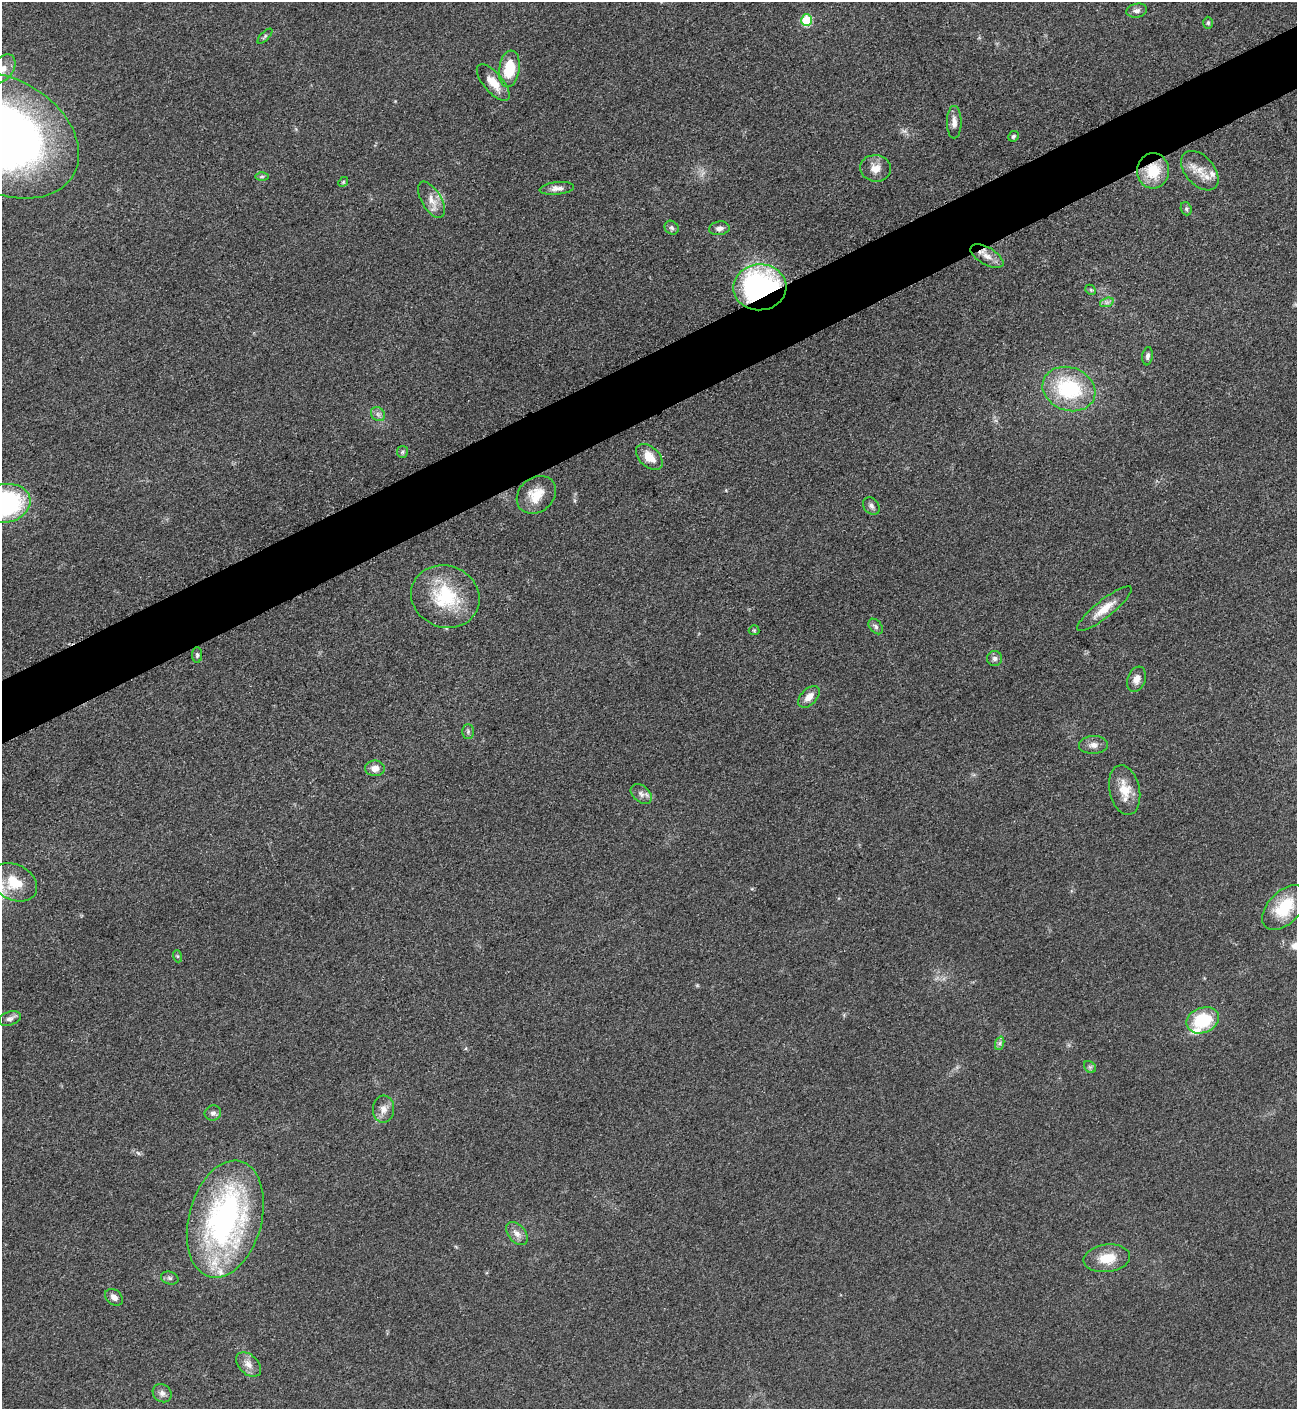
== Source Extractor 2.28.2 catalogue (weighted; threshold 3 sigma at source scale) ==
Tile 10 of 4 x 4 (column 2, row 3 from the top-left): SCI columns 1456-2750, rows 1415-2821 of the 5636 x 5647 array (HDU 1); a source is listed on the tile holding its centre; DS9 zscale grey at full resolution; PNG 1299 x 1411 px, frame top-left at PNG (2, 2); each listed source drawn as its Kron ellipse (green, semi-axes under 4 px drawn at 4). Shown black and unused: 4% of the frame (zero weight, under 3 of 5 exposures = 1% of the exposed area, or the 3 px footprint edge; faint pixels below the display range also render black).
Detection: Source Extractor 2.28.2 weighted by HDU 2 'WHT'; one run over the whole footprint, this tile lists its part. Background 0.0927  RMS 0.0067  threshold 0.0302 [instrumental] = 3 sigma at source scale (4.5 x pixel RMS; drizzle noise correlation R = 1.50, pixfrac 1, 0.05/0.05 arcsec/px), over >= 5 px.
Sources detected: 64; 3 inside a brighter listed object's ellipse — not listed separately; the other 61 listed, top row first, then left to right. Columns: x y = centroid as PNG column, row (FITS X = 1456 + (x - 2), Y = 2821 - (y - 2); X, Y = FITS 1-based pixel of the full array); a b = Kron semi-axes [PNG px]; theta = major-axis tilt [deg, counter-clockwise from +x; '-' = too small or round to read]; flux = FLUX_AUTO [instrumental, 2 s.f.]
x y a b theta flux
1137 11 10 7 11 2.7
807 20 6 5 - 42
1208 23 6 5 - 1.1
265 36 10 4 45 1.3
2 69 17 10 52 8.4
509 69 18 10 82 23
493 83 22 9 -49 11
954 122 16 7 90 4.5
2 135 81 56 -29 530
1013 136 5 5 - 1.6
875 168 15 13 -7 7.6
1153 171 17 16 - 22
1200 171 23 14 -48 12
262 176 6 4 1 1.1
343 182 5 4 - 0.83
557 188 17 6 6 3.9
431 200 20 10 -59 7.8
1186 209 7 5 -70 1.3
672 228 7 6 - 1.7
719 228 10 7 7 3.1
987 256 18 8 -30 6.9
760 287 26 23 4 150
1091 290 6 4 -43 0.9
1107 302 7 4 18 1.7
1148 356 9 5 82 1.9
1069 389 27 21 -20 53
378 414 8 6 -46 2.2
402 452 6 5 - 1.2
649 457 15 10 -43 10
536 495 21 17 40 15
5 503 25 19 13 110
871 506 9 7 -49 2.4
445 596 35 31 -20 43
1104 609 34 8 39 12
876 627 9 6 -51 2
754 630 5 5 - 0.87
197 655 7 5 -90 1.4
995 659 7 7 - 2.5
1136 679 13 9 69 4.7
809 697 13 8 47 6.2
468 731 7 6 - 1.4
1093 745 14 9 2 4.3
375 768 10 8 -2 5.1
1125 790 25 15 -78 13
641 794 12 8 -41 3.4
14 882 24 17 -28 19
1284 907 27 16 46 27
177 956 6 4 -71 0.93
10 1019 11 7 20 2.9
1203 1020 17 12 22 33
1000 1043 7 4 71 1.6
1090 1067 7 5 -44 1.5
384 1109 13 10 87 5.7
213 1113 8 7 - 2.4
225 1219 60 36 75 190
517 1233 13 8 -50 4.6
1107 1258 23 13 7 16
170 1278 9 6 -15 1.9
114 1297 10 7 -40 3.5
249 1364 14 9 -42 5.4
162 1393 10 8 -39 3.1
Overlapping masked pixels (flux is a lower limit): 3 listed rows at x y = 1153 171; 987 256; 760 287
Isophote crosses this tile's border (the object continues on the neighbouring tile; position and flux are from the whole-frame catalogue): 3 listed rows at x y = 2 69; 2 135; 5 503